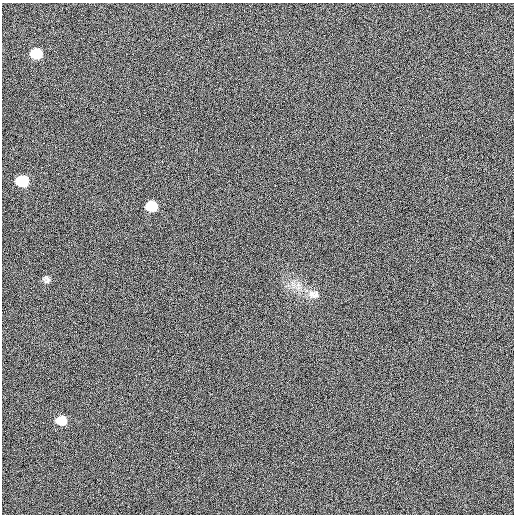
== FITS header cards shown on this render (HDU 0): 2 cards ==
NAXIS1  =                  512 / Axis length
NAXIS2  =                  512 / Axis length

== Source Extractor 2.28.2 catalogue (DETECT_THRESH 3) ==
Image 512 x 512 px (HDU 0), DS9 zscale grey, 1 PNG px = 1 image px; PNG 516 x 516 px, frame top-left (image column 1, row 512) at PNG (2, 3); no overlay
Background 409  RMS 1.7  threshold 5.25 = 3 sigma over >= 5 px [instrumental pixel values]
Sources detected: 6; all 6 listed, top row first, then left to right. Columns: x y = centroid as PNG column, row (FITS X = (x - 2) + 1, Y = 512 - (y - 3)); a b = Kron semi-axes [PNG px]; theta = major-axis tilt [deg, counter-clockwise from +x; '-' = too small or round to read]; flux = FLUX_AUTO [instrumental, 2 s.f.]
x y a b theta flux
36 54 9 8 - 2300
180 80 2 2 - 57
22 181 9 8 - 3700
151 206 9 8 - 2400
311 295 10 7 -41 490
61 420 8 7 - 1300